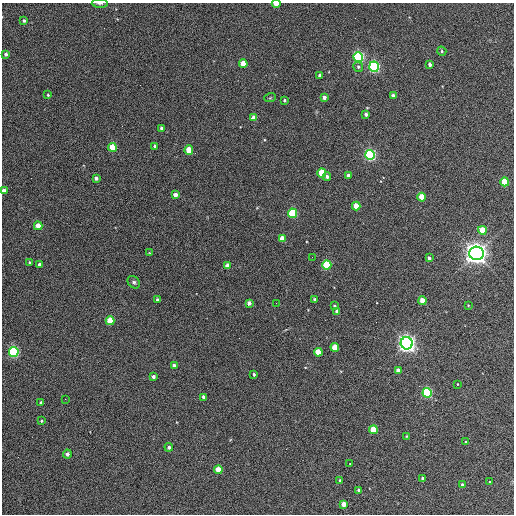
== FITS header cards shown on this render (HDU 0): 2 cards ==
NAXIS1  =                  512 / Axis length
NAXIS2  =                  512 / Axis length

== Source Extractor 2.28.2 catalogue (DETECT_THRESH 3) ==
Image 512 x 512 px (HDU 0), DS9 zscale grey, 1 PNG px = 1 image px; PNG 516 x 516 px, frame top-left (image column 1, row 512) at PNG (2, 3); each listed source drawn as its Kron ellipse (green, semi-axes under 4 px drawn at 4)
Background 342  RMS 20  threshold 60.8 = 3 sigma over >= 5 px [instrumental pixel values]
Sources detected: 81; all 81 listed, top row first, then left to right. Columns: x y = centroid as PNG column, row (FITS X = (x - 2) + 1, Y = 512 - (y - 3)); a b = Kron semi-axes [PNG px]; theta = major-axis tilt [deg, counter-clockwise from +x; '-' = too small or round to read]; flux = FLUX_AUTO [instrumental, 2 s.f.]
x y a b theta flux
100 3 8 3 -2 2.6e+03
276 4 4 2 - 1.6e+04
24 21 4 3 - 3.0e+03
442 51 5 4 - 2.0e+03
6 54 4 4 - 3.9e+03
358 57 5 4 - 2.5e+05
243 64 4 4 - 2.7e+04
430 64 4 3 - 4.6e+03
358 67 5 5 - 2.6e+03
374 67 5 4 - 3.2e+05
320 75 4 4 - 6.8e+03
48 95 3 3 - 1.3e+03
393 95 3 3 - 3.7e+03
324 97 4 3 - 5.1e+03
270 98 6 3 18 1.5e+03
284 100 3 3 - 2.1e+03
366 114 4 3 - 4.4e+03
254 118 4 4 - 1.8e+04
161 128 3 3 - 2.9e+03
155 146 3 3 - 1.9e+03
112 147 4 4 - 4.1e+04
189 150 4 4 - 3.4e+04
370 155 5 4 - 3.0e+05
322 173 4 4 - 5.6e+04
348 175 4 4 - 4.0e+03
327 177 4 4 - 3.2e+03
96 178 4 3 - 4.2e+03
505 182 4 4 - 6.7e+04
4 191 4 4 - 1.0e+04
175 195 4 4 - 8.7e+03
422 197 4 4 - 3.4e+04
356 206 4 4 - 2.5e+04
292 213 5 4 - 1.1e+05
38 226 4 4 - 1.9e+04
482 230 4 4 - 4.3e+04
282 239 4 4 - 2.1e+04
149 253 4 4 - 1.3e+03
477 253 7 7 - 1.3e+06
312 257 2 2 - 6.6e+02
429 258 4 3 - 3.8e+03
30 262 3 3 - 1.8e+03
40 265 4 3 - 5.7e+03
327 265 4 4 - 1.1e+05
227 266 4 4 - 1.4e+04
134 282 7 5 -44 2.8e+03
315 299 4 3 - 4.4e+03
157 300 3 3 - 2.9e+03
423 301 4 4 - 2.8e+04
249 303 4 4 - 5.8e+03
276 303 2 2 - 6.6e+02
468 305 3 2 - 9.0e+02
334 306 3 3 - 1.8e+03
337 311 4 4 - 5.7e+03
110 321 4 4 - 4.0e+04
407 343 6 6 - 8.0e+05
335 347 4 4 - 3.0e+04
14 352 5 5 - 2.5e+05
318 352 4 4 - 3.8e+04
174 365 3 3 - 4.9e+03
398 371 4 4 - 9.8e+03
254 374 4 3 - 2.0e+03
153 377 4 3 - 4.2e+03
457 384 4 3 - 8.3e+02
427 393 5 4 - 1.7e+05
203 397 4 3 - 5.2e+03
65 399 2 2 - 6.5e+02
41 402 3 3 - 2.0e+03
41 421 3 3 - 1.5e+03
373 430 4 4 - 4.5e+04
407 436 4 3 - 1.1e+03
466 442 4 3 - 1.0e+03
169 447 4 4 - 3.9e+03
67 454 4 4 - 4.0e+03
350 463 2 2 - 9.6e+02
218 470 4 4 - 2.5e+04
422 478 3 3 - 2.5e+03
340 480 3 3 - 1.6e+03
490 482 3 2 - 8.1e+02
462 485 4 3 - 3.6e+03
359 490 3 3 - 3.0e+03
344 504 4 4 - 1.4e+04
At the frame edge (FLAGS 8, measured only in part): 3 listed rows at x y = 100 3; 276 4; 4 191